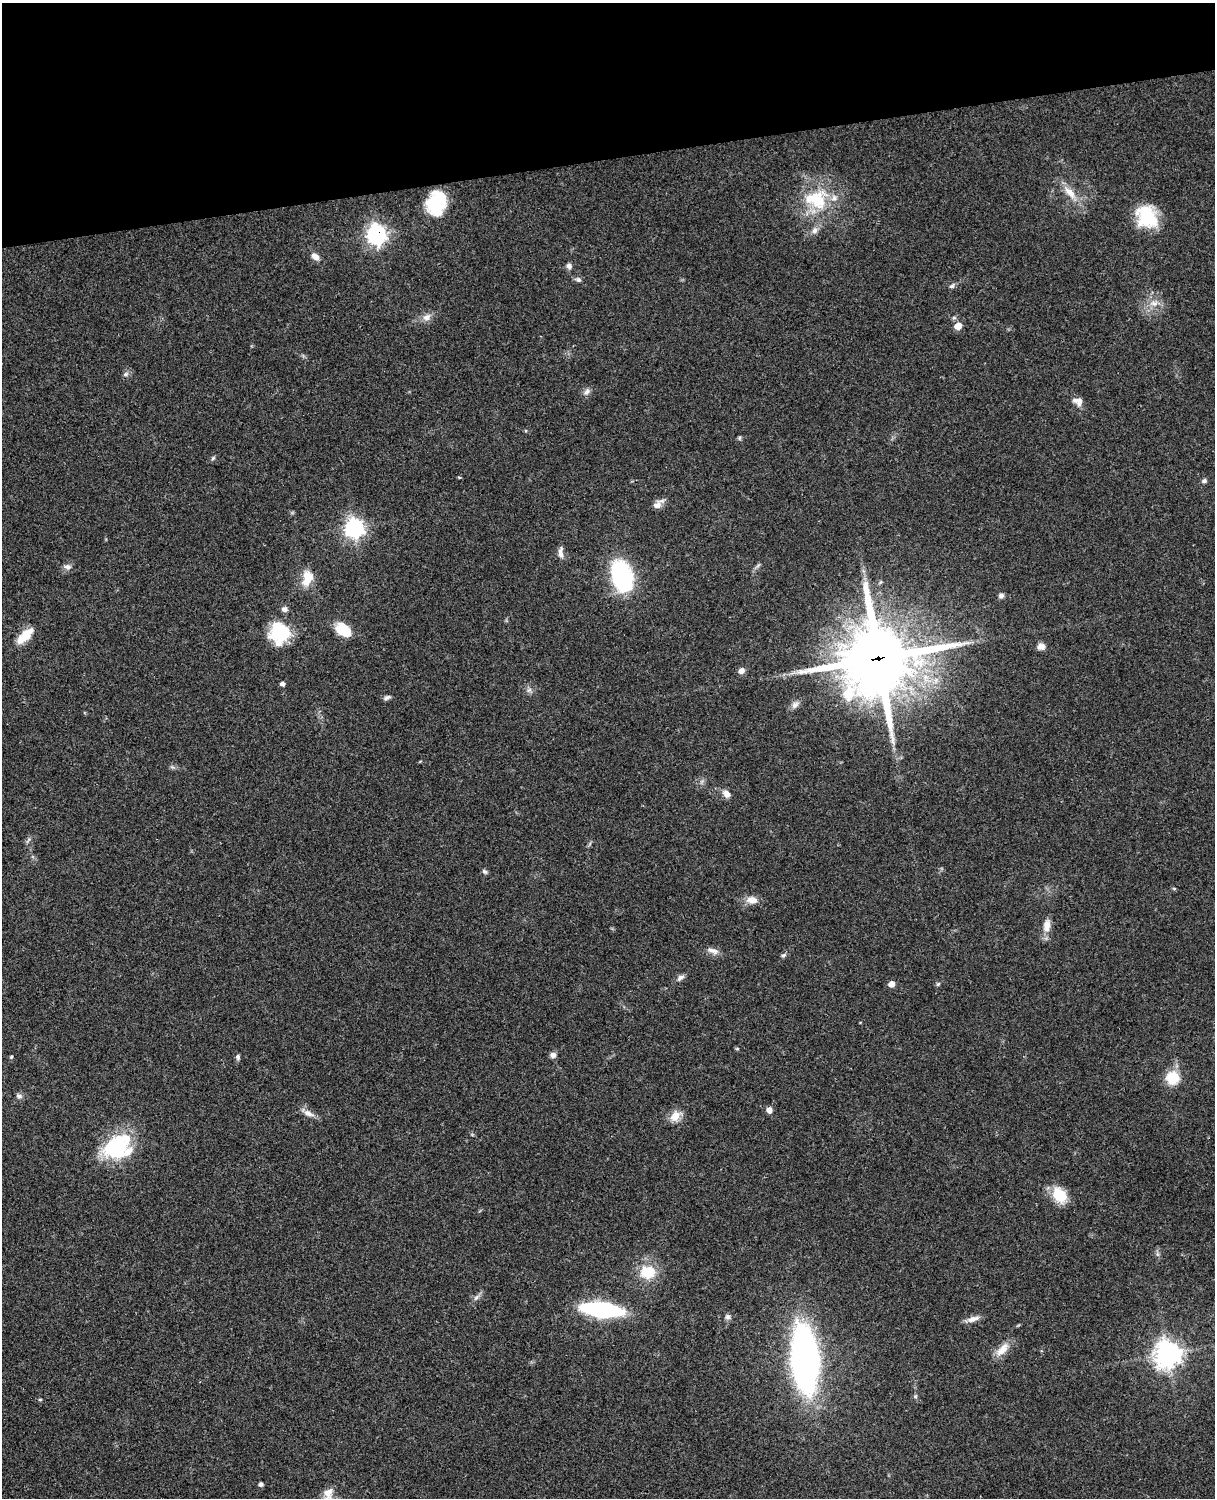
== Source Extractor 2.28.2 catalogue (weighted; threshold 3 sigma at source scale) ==
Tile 3 of 4 x 3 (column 3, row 1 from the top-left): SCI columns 2546-3758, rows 3268-4763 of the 5089 x 4928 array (HDU 1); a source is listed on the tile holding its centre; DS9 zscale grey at full resolution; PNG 1217 x 1500 px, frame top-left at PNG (2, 3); no overlay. Shown black and unused: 10% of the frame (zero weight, under 3 of 4 exposures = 6% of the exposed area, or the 3 px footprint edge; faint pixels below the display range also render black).
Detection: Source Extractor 2.28.2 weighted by HDU 2 'WHT'; one run over the whole footprint, this tile lists its part. Background 0.0756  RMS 0.0057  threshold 0.0259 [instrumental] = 3 sigma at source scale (4.5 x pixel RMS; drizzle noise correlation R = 1.50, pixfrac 1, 0.05/0.05 arcsec/px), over >= 5 px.
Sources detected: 76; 1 inside a brighter object's white glare — not listed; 3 inside a brighter listed object's ellipse — not listed separately; the other 72 listed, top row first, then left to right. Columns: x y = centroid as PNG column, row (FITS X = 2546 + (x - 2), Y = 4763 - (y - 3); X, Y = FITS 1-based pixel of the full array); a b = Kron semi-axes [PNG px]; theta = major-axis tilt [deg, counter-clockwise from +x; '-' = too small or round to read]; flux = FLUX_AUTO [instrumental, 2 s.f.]
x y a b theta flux
1070 193 24 9 -49 8.1
816 199 35 29 1 33
437 203 23 17 73 30
1147 217 25 21 -54 28
815 230 10 7 56 2.9
377 234 8 8 - 230
315 257 12 7 -41 3.7
569 266 8 7 - 1.9
578 279 7 6 - 1.5
952 286 8 5 37 1.3
1154 303 13 8 -6 4.7
427 317 11 9 36 3.7
954 318 6 4 0 0.93
958 326 6 6 - 6.6
126 374 8 5 28 1.5
587 392 10 7 54 2.3
1078 401 12 9 -28 4.2
739 438 6 5 - 0.86
213 458 8 4 54 0.89
459 477 5 3 - 0.56
1204 481 7 5 28 1.4
658 504 15 8 41 3.6
354 528 8 8 - 230
561 553 15 6 89 3
67 567 11 7 -11 2.3
622 576 19 13 -75 110
307 578 20 12 76 10
1001 595 6 6 - 1.9
284 609 8 7 - 2.1
343 630 17 11 -37 14
280 633 21 20 - 31
25 636 23 9 44 11
1041 646 10 8 -3 3.1
878 659 27 25 22 4000
741 671 7 7 - 3
282 684 5 4 - 2.1
529 690 8 5 44 1.5
387 697 9 5 20 1.6
795 705 10 8 42 2.5
727 794 10 8 -45 3.7
28 840 10 4 54 1.2
485 871 7 5 -42 1.3
752 900 13 9 -6 5.5
1047 926 18 10 83 5.5
713 951 16 7 -18 3.4
783 955 8 5 27 1.2
680 978 11 6 35 2.2
892 984 6 5 - 4.2
938 984 6 5 - 0.88
737 1049 5 3 - 0.53
553 1055 7 6 - 2.6
11 1057 5 3 - 0.57
238 1057 7 6 - 1.3
1172 1078 15 14 - 14
19 1096 8 7 - 1.9
769 1110 6 6 - 3.5
308 1113 16 8 -22 3.9
675 1116 12 9 47 7.4
111 1148 30 21 85 30
1059 1195 19 13 -57 15
648 1272 18 15 2 16
476 1297 10 6 52 2
602 1310 26 8 -6 130
728 1317 7 7 - 1.6
973 1319 17 7 15 3.9
1002 1349 22 9 46 7
1168 1354 10 9 - 520
805 1359 37 14 -86 400
915 1396 6 3 -19 0.77
40 1399 5 3 - 0.63
261 1484 4 4 - 1.8
328 1492 14 12 75 5
Overlapping masked pixels (flux is a lower limit): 2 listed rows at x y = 377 234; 878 659